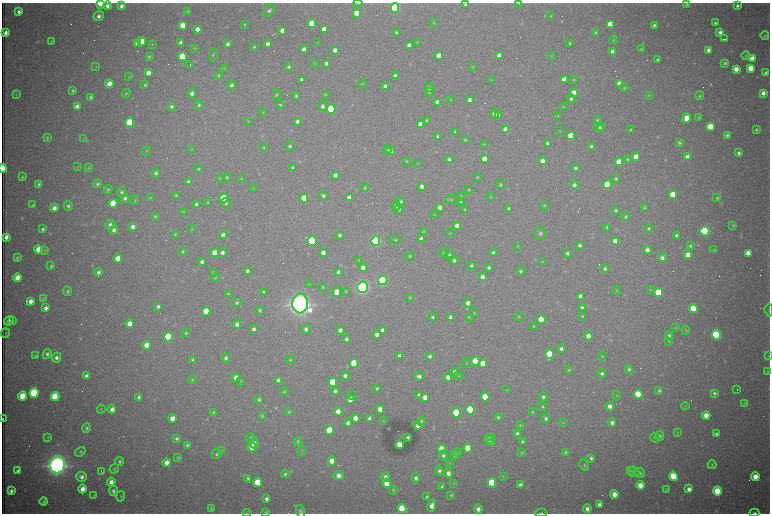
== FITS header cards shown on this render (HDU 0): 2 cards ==
NAXIS1  =                 1536 /fastest changing axis
NAXIS2  =                 1023 /next to fastest changing axis

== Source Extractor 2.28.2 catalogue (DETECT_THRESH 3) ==
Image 1536 x 1023 px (HDU 0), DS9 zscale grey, zoomed out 1/2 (1 PNG px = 2 x 2 image px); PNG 772 x 516 px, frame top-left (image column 1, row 1022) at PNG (2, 3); each listed source drawn as its Kron ellipse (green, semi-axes under 4 px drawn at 4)
Background 2780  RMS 32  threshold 96.7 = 3 sigma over >= 5 px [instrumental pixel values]
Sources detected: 644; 101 cannot appear on this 1/2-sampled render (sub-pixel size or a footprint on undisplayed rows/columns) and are neither listed nor drawn; of the other 543, the 500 brightest by FLUX_AUTO listed and drawn (43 fainter detections omitted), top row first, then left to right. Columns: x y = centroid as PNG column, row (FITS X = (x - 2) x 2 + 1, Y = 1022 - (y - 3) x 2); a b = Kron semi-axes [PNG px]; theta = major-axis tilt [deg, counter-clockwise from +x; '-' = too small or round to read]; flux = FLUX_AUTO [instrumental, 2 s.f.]
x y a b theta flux
100 3 4 2 - 2.0e+05
358 3 4 3 - 7.3e+03
519 3 4 3 - 4.3e+03
687 4 4 3 - 8.8e+03
465 5 4 3 - 1.5e+04
107 6 4 4 - 2.7e+04
121 6 4 3 - 2.6e+04
737 6 4 4 - 1.5e+04
395 8 4 4 - 1.2e+06
269 10 7 4 52 1.7e+04
188 11 4 3 - 7.2e+03
19 12 3 3 - 2.2e+04
357 13 4 4 - 8.7e+04
99 16 5 5 - 2.5e+04
551 16 3 3 - 5.4e+03
434 23 4 3 - 5.6e+03
715 23 3 3 - 1.3e+04
245 24 3 2 - 5.7e+03
312 24 4 4 - 2.9e+05
610 24 4 4 - 2.1e+05
183 25 4 4 - 1.1e+05
654 25 3 3 - 1.4e+04
197 29 4 3 - 3.5e+04
324 29 4 4 - 6.8e+04
282 30 4 3 - 3.6e+04
396 32 4 3 - 1.1e+04
596 32 4 3 - 9.4e+03
720 32 4 4 - 2.5e+04
5 33 4 3 - 3.8e+04
765 36 4 3 - 7.6e+03
724 39 3 1 - 4.9e+03
614 40 4 4 - 7.6e+03
51 41 3 3 - 5.6e+03
142 41 4 4 - 1.3e+05
417 42 4 3 - 5.0e+03
181 43 4 4 - 4.2e+04
318 43 4 2 - 4.1e+03
570 43 3 3 - 8.3e+03
138 44 4 4 - 7.5e+04
152 44 3 3 - 4.4e+03
228 44 4 3 - 1.9e+04
268 44 4 3 - 2.5e+04
409 46 4 3 - 5.5e+04
254 47 3 3 - 7.3e+03
195 48 3 3 - 4.7e+03
641 49 3 3 - 7.7e+03
304 50 4 3 - 5.1e+04
335 50 4 3 - 2.7e+04
709 50 4 3 - 3.8e+04
612 52 4 4 - 4.8e+04
213 55 6 3 81 9.0e+03
439 55 4 3 - 5.1e+04
746 55 4 3 - 6.8e+03
499 56 4 3 - 4.3e+04
551 56 4 3 - 4.8e+03
149 57 4 3 - 9.9e+03
182 57 4 4 - 3.1e+05
752 58 4 4 - 5.9e+04
658 60 3 3 - 1.2e+04
315 63 4 3 - 4.8e+03
326 63 4 3 - 1.6e+04
725 63 4 4 - 1.1e+04
190 65 2 1 - 2.0e+05
96 67 3 3 - 4.1e+03
289 67 4 3 - 1.0e+04
473 67 3 3 - 5.2e+03
751 68 4 4 - 9.6e+04
224 69 4 3 - 4.3e+03
736 69 4 4 - 5.9e+04
148 73 4 4 - 4.3e+04
765 73 3 3 - 1.4e+04
218 76 4 4 - 7.3e+03
395 76 4 3 - 2.6e+04
129 77 4 2 - 4.0e+03
301 80 3 3 - 1.8e+04
491 80 3 3 - 4.2e+03
564 80 4 4 - 1.1e+05
574 80 4 3 - 6.7e+03
109 84 4 4 - 1.1e+05
362 84 4 3 - 4.4e+03
619 84 4 4 - 6.7e+04
145 85 4 3 - 8.9e+03
231 85 4 4 - 1.8e+04
385 86 3 3 - 2.5e+04
429 88 4 4 - 2.1e+04
624 88 4 3 - 6.4e+03
73 91 4 4 - 1.1e+04
429 92 4 3 - 5.9e+03
574 92 4 4 - 5.6e+04
126 93 4 3 - 6.3e+03
192 93 4 4 - 2.7e+04
763 93 4 3 - 3.0e+04
325 94 4 3 - 5.4e+03
16 95 3 3 - 4.3e+03
277 95 5 4 - 1.1e+04
649 95 4 3 - 5.8e+03
296 96 4 4 - 1.1e+04
700 96 4 3 - 7.8e+03
91 97 4 3 - 1.3e+04
451 99 4 3 - 4.7e+03
571 99 4 4 - 1.4e+04
469 100 3 3 - 2.3e+04
438 102 4 3 - 5.0e+04
280 104 5 4 - 8.8e+03
199 105 4 4 - 1.2e+04
171 106 3 3 - 1.4e+04
323 106 4 4 - 2.1e+04
77 107 4 4 - 4.4e+04
564 107 4 3 - 6.5e+03
331 109 4 4 - 6.1e+05
263 112 4 3 - 5.0e+03
494 114 4 4 - 3.3e+04
498 116 4 3 - 3.1e+04
558 116 4 4 - 7.6e+03
687 118 5 4 - 9.4e+04
699 118 4 3 - 6.4e+03
597 120 4 3 - 7.3e+03
248 121 3 3 - 4.5e+03
297 121 3 3 - 1.8e+04
427 121 4 4 - 1.2e+04
130 123 4 4 - 6.2e+05
421 124 4 4 - 6.6e+04
710 126 4 4 - 1.6e+05
599 127 4 4 - 1.7e+04
602 128 2 1 - 5.0e+03
506 130 4 4 - 1.4e+05
630 130 3 3 - 7.2e+03
756 130 4 4 - 1.1e+04
455 131 4 3 - 9.2e+03
560 131 4 3 - 5.1e+03
727 135 3 3 - 1.3e+04
438 136 4 3 - 1.9e+04
571 136 4 4 - 2.3e+05
47 138 3 3 - 7.3e+03
83 138 4 3 - 4.3e+03
465 140 4 4 - 8.1e+03
548 143 3 3 - 2.1e+04
679 143 4 3 - 1.1e+04
484 144 4 3 - 4.9e+03
290 146 4 4 - 1.2e+04
591 146 4 4 - 1.5e+04
264 147 4 3 - 6.3e+03
192 149 4 3 - 4.7e+03
387 150 4 4 - 1.4e+04
146 151 4 3 - 5.3e+03
391 151 4 4 - 6.2e+04
739 153 3 3 - 1.7e+04
636 157 4 4 - 1.0e+05
687 157 4 4 - 5.5e+04
484 159 4 4 - 5.4e+04
628 159 4 3 - 8.5e+03
449 160 4 4 - 1.9e+04
406 161 4 4 - 6.7e+03
542 161 4 4 - 4.0e+04
619 162 4 4 - 1.5e+05
418 163 3 3 - 4.5e+03
78 167 4 3 - 4.4e+03
292 167 4 3 - 9.5e+03
3 168 4 2 - 3.0e+05
89 168 4 3 - 6.8e+03
575 168 4 4 - 1.4e+04
198 169 4 4 - 7.9e+03
156 173 4 4 - 1.5e+04
335 175 4 3 - 2.3e+04
22 177 3 2 - 7.5e+03
227 177 4 4 - 9.7e+03
477 177 4 3 - 4.8e+03
220 178 4 3 - 4.8e+03
241 179 4 3 - 6.9e+03
616 179 4 4 - 1.2e+04
188 182 4 3 - 1.5e+04
38 184 3 3 - 1.1e+04
97 184 4 4 - 1.2e+04
500 185 4 3 - 7.5e+03
574 185 4 4 - 2.3e+04
607 185 4 4 - 3.1e+05
422 186 4 3 - 2.4e+04
253 188 3 2 - 4.5e+03
365 188 4 4 - 7.9e+03
108 189 4 4 - 1.0e+04
469 190 4 3 - 6.3e+03
122 192 5 4 - 1.5e+04
673 194 4 4 - 1.9e+05
176 195 4 4 - 8.8e+03
323 196 4 3 - 1.7e+04
461 197 4 3 - 8.2e+03
491 197 4 3 - 5.8e+03
125 198 4 4 - 1.7e+04
150 198 3 3 - 5.1e+03
224 198 4 4 - 2.6e+05
304 198 4 4 - 1.3e+05
349 198 4 4 - 4.7e+04
717 198 4 3 - 8.9e+03
451 199 6 4 -7 1.0e+04
135 200 4 3 - 5.8e+03
401 201 5 4 - 1.1e+04
461 201 4 3 - 8.2e+03
113 203 4 4 - 2.6e+05
207 203 4 3 - 7.1e+03
226 203 5 5 - 1.4e+04
197 204 4 3 - 2.7e+04
33 205 3 3 - 7.8e+03
544 205 4 4 - 6.7e+03
68 206 4 4 - 1.4e+04
396 206 4 4 - 2.2e+04
440 207 4 4 - 3.9e+04
54 208 4 3 - 3.8e+04
645 208 4 3 - 7.6e+03
399 209 4 4 - 1.2e+04
509 209 3 3 - 1.3e+04
465 210 4 3 - 8.3e+03
615 210 3 3 - 9.6e+03
183 211 4 3 - 5.3e+03
434 215 3 2 - 4.7e+03
155 216 3 3 - 9.3e+03
626 216 4 4 - 1.1e+04
110 225 5 4 - 2.1e+04
733 225 4 3 - 8.2e+03
457 226 4 3 - 4.1e+04
133 227 4 3 - 3.2e+04
607 227 3 2 - 8.3e+03
649 228 4 4 - 9.8e+03
43 229 3 3 - 1.3e+04
192 229 4 2 - 4.2e+03
114 230 4 4 - 2.5e+04
424 231 4 3 - 6.4e+03
705 231 4 4 - 1.4e+06
450 233 3 3 - 4.1e+03
540 233 7 6 - 1.9e+04
175 234 4 3 - 6.0e+03
223 235 4 4 - 2.5e+04
340 235 4 4 - 1.6e+04
677 236 4 3 - 2.6e+04
6 237 4 3 - 3.8e+04
421 239 4 3 - 2.3e+04
395 240 6 4 -21 9.5e+03
312 241 5 4 - 8.1e+05
376 241 5 4 - 1.7e+06
616 241 4 4 - 1.1e+05
580 245 4 4 - 1.6e+04
518 246 4 3 - 4.3e+03
690 246 4 4 - 1.1e+04
38 249 4 4 - 8.7e+04
45 250 4 3 - 6.1e+03
647 250 4 4 - 3.7e+04
714 250 3 3 - 4.8e+03
183 251 3 3 - 8.1e+03
222 252 5 4 - 2.5e+04
215 253 4 4 - 1.2e+05
323 253 4 3 - 3.3e+04
444 253 4 4 - 9.1e+03
494 253 4 3 - 2.9e+04
567 253 3 3 - 1.5e+04
748 253 4 4 - 6.3e+04
449 255 4 4 - 1.1e+04
688 255 4 4 - 9.3e+04
410 256 4 3 - 8.9e+03
17 258 3 3 - 8.6e+03
118 258 4 4 - 8.6e+04
662 258 4 4 - 2.3e+04
359 260 4 4 - 6.8e+03
454 260 4 4 - 1.5e+04
202 262 4 3 - 1.8e+04
542 262 3 3 - 5.8e+03
51 266 4 3 - 8.6e+03
471 266 4 4 - 1.2e+04
363 268 4 4 - 3.8e+04
489 268 4 3 - 1.4e+04
605 269 4 3 - 1.2e+04
247 271 4 3 - 1.7e+04
520 271 4 4 - 1.2e+04
98 272 4 4 - 1.9e+04
339 272 4 4 - 4.7e+04
213 273 4 4 - 9.2e+03
483 277 4 3 - 4.3e+04
18 278 4 4 - 1.3e+05
215 278 4 3 - 6.1e+03
383 280 5 4 - 1.8e+06
310 285 4 3 - 5.3e+03
323 287 4 3 - 6.2e+03
362 287 5 5 - 3.5e+06
617 290 4 3 - 6.1e+03
650 290 4 3 - 5.3e+03
67 291 4 3 - 1.1e+04
263 292 3 3 - 1.0e+04
337 292 5 4 - 8.1e+04
346 292 3 3 - 4.3e+03
659 293 4 4 - 4.3e+05
228 294 4 3 - 9.1e+03
581 296 4 4 - 4.3e+04
43 298 3 3 - 6.8e+03
410 298 4 3 - 5.7e+03
31 301 4 4 - 4.2e+04
237 303 5 4 - 1.1e+04
468 303 4 4 - 3.8e+04
300 304 10 8 86 9.8e+06
158 306 4 4 - 1.6e+04
46 308 4 3 - 2.5e+04
582 308 3 3 - 1.7e+04
693 308 4 4 - 1.7e+05
769 310 6 3 -84 6.8e+03
206 311 4 4 - 1.4e+05
260 311 4 4 - 1.0e+04
474 313 4 2 - 5.0e+03
582 316 4 4 - 7.6e+03
432 317 4 3 - 1.1e+04
451 317 3 3 - 2.1e+04
469 317 3 3 - 5.0e+03
519 317 5 3 - 6.8e+03
541 319 4 4 - 1.4e+05
9 321 5 4 - 2.5e+04
12 321 4 3 - 7.4e+03
130 324 4 4 - 7.9e+04
237 324 5 4 - 2.6e+04
534 326 4 3 - 7.1e+03
675 328 4 3 - 4.6e+03
254 329 4 3 - 1.8e+04
306 329 5 4 - 2.2e+04
340 330 4 4 - 2.6e+04
383 330 4 3 - 3.1e+04
686 330 4 4 - 7.0e+03
5 333 5 2 - 4.7e+03
186 333 4 4 - 8.8e+03
377 334 4 3 - 2.8e+04
716 335 4 4 - 1.0e+06
588 336 4 4 - 5.1e+04
669 336 4 4 - 1.5e+04
168 337 4 4 - 5.8e+05
346 339 4 3 - 1.4e+04
669 341 4 3 - 5.2e+03
146 345 4 4 - 5.5e+04
561 348 4 4 - 1.8e+04
47 354 5 4 - 1.6e+04
550 354 5 4 - 3.8e+05
35 356 4 3 - 6.5e+03
399 356 4 3 - 2.1e+04
430 356 4 3 - 1.5e+04
602 356 4 3 - 6.5e+03
769 356 4 2 - 4.4e+03
56 358 5 4 - 2.4e+04
226 358 4 3 - 1.7e+04
192 360 4 4 - 1.2e+04
290 360 4 4 - 7.1e+03
475 361 4 4 - 2.9e+05
354 363 4 4 - 3.5e+05
466 363 4 3 - 5.6e+03
483 364 4 4 - 1.7e+05
629 369 4 4 - 1.3e+04
568 370 4 3 - 7.2e+03
768 371 4 3 - 6.5e+03
455 372 4 4 - 2.7e+04
602 373 4 4 - 1.6e+04
87 376 4 3 - 3.0e+04
345 376 4 4 - 2.3e+04
419 376 5 3 - 2.4e+04
459 376 4 3 - 5.7e+03
448 377 4 3 - 3.7e+04
236 378 4 4 - 4.0e+04
192 380 4 3 - 7.4e+03
240 381 4 3 - 5.5e+03
279 381 4 4 - 2.9e+04
333 382 4 4 - 3.2e+05
377 388 3 3 - 8.4e+03
507 390 4 3 - 4.5e+03
737 390 2 1 - 8.1e+03
335 391 4 4 - 1.6e+04
659 391 3 3 - 1.1e+04
284 392 4 3 - 8.2e+03
34 393 5 4 - 1.0e+06
714 393 4 3 - 1.4e+04
638 394 4 4 - 3.1e+05
353 395 2 1 - 6.4e+03
419 395 4 3 - 1.4e+04
22 396 4 4 - 1.4e+05
617 396 5 3 - 5.9e+03
55 397 4 4 - 3.6e+05
139 397 4 3 - 2.0e+04
425 397 4 4 - 6.4e+04
485 397 4 4 - 2.0e+05
543 397 4 4 - 1.7e+04
350 399 4 4 - 8.1e+04
259 400 3 3 - 1.2e+04
744 403 4 3 - 5.8e+03
542 406 4 3 - 7.8e+03
610 406 4 4 - 3.5e+04
685 406 4 3 - 4.8e+03
101 409 4 2 - 4.2e+03
112 409 4 4 - 3.2e+04
380 409 4 4 - 5.0e+04
470 410 4 4 - 8.3e+05
214 412 4 3 - 9.1e+03
289 412 4 3 - 7.3e+03
338 412 4 4 - 6.9e+04
532 412 3 3 - 5.7e+03
456 413 4 4 - 4.8e+05
262 416 4 3 - 6.8e+03
706 416 4 4 - 8.7e+04
498 417 3 3 - 9.9e+03
172 418 4 4 - 5.5e+04
355 418 4 4 - 7.4e+04
370 418 4 3 - 2.5e+04
546 418 4 4 - 1.5e+04
3 419 3 2 - 7.3e+03
384 421 4 3 - 4.1e+03
421 421 4 4 - 1.0e+04
348 423 4 4 - 2.2e+04
563 423 4 3 - 4.9e+03
612 423 4 4 - 2.6e+04
418 425 4 3 - 4.8e+04
520 425 4 4 - 7.1e+03
86 428 5 4 - 1.2e+04
329 430 4 4 - 2.9e+05
677 433 4 3 - 5.4e+03
518 434 4 3 - 4.1e+04
716 434 3 3 - 1.5e+04
660 436 5 4 - 1.3e+04
48 437 4 3 - 7.0e+03
408 437 3 3 - 1.2e+04
491 437 2 1 - 1.4e+05
655 437 5 4 - 1.3e+04
176 438 4 3 - 1.3e+04
250 438 5 3 - 6.6e+03
489 439 4 4 - 4.6e+04
298 441 4 3 - 8.2e+03
522 442 4 3 - 1.2e+04
254 443 5 4 - 2.7e+04
491 443 4 3 - 3.8e+04
187 445 4 3 - 1.1e+04
400 445 4 4 - 1.7e+05
252 447 5 4 - 1.2e+05
468 448 4 4 - 2.6e+05
442 449 4 4 - 2.1e+05
221 450 4 3 - 4.7e+03
302 451 4 2 - 4.4e+03
80 452 6 4 34 1.2e+04
565 452 4 4 - 1.0e+04
458 453 4 4 - 8.5e+03
521 453 4 3 - 6.2e+03
216 454 5 4 - 1.1e+04
454 455 4 4 - 1.9e+04
443 456 5 4 - 1.8e+04
178 457 4 3 - 6.0e+03
591 458 4 4 - 1.6e+04
119 461 4 3 - 1.3e+04
332 461 4 4 - 8.8e+04
167 463 4 4 - 4.6e+04
449 464 4 3 - 5.1e+03
57 465 9 7 74 8.1e+06
584 465 6 4 -59 1.0e+04
712 465 4 4 - 8.3e+03
114 469 5 4 - 8.2e+03
630 470 4 3 - 6.3e+03
17 471 4 3 - 1.6e+04
101 471 3 1 - 4.8e+03
439 471 5 4 - 1.8e+04
634 472 6 5 - 1.4e+04
448 473 4 4 - 3.8e+04
640 473 5 4 - 1.2e+04
285 474 4 4 - 1.1e+04
339 476 5 4 - 5.1e+04
673 476 4 4 - 2.8e+05
82 477 5 5 - 2.9e+04
386 477 5 4 - 3.1e+04
503 477 3 3 - 4.6e+03
755 477 4 4 - 9.1e+04
248 478 4 3 - 1.3e+04
416 478 5 4 - 2.2e+04
111 482 4 4 - 3.5e+04
258 482 4 4 - 2.2e+05
387 483 4 4 - 1.6e+05
453 483 4 3 - 4.1e+03
492 483 4 4 - 5.8e+05
520 485 4 4 - 2.6e+04
640 485 4 4 - 8.0e+04
442 486 4 3 - 1.1e+04
83 489 4 4 - 4.9e+04
689 489 4 4 - 3.0e+04
393 490 4 3 - 7.6e+03
666 490 4 3 - 6.0e+03
11 491 4 3 - 2.2e+04
113 491 5 4 - 1.8e+04
717 491 4 4 - 2.3e+05
614 494 4 4 - 5.8e+04
94 495 3 3 - 4.2e+03
451 495 3 3 - 8.7e+03
121 496 5 3 - 6.6e+03
427 497 4 3 - 1.6e+04
266 499 4 3 - 2.1e+04
44 502 4 3 - 1.2e+04
600 505 4 3 - 3.2e+04
432 506 6 4 72 4.9e+04
211 508 4 3 - 6.3e+03
402 508 4 4 - 2.4e+05
478 509 4 4 - 3.5e+04
587 509 4 4 - 3.2e+04
300 511 6 4 -74 1.4e+04
266 512 4 4 - 7.3e+03
247 513 4 3 - 5.0e+03
541 513 6 3 1 9.2e+03
755 513 5 2 - 1.2e+04
At the frame edge (FLAGS 8, measured only in part): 11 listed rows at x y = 100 3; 358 3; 519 3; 3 168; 769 310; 769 356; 3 419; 300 511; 247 513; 541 513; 755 513
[43 fainter detections neither listed nor drawn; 101 sub-pixel or undisplayed-footprint detections neither listed nor drawn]